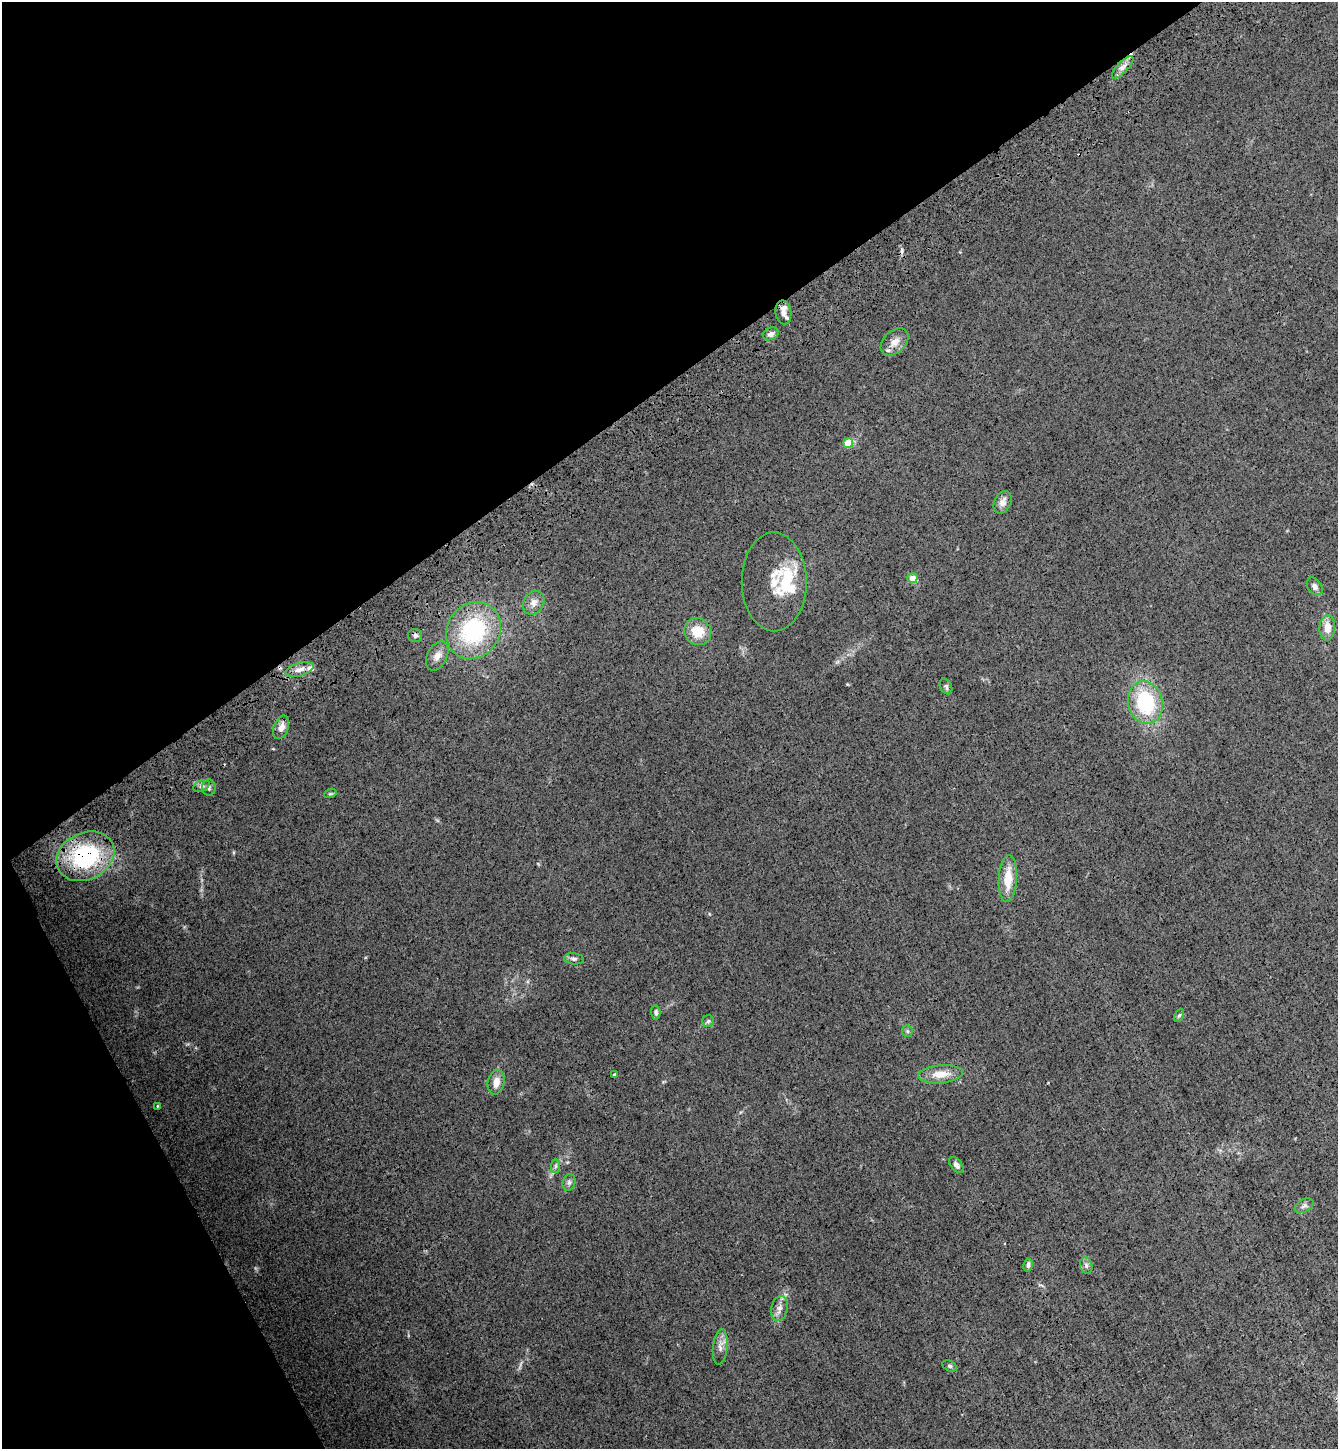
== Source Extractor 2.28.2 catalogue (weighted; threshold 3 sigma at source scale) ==
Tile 5 of 4 x 4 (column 1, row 2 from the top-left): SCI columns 365-1700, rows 3000-4446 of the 5941 x 5997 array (HDU 1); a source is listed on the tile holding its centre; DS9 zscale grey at full resolution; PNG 1340 x 1451 px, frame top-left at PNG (2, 2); each listed source drawn as its Kron ellipse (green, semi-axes under 4 px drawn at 4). Shown black and unused: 32% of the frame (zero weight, under 3 of 4 exposures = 6% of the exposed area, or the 3 px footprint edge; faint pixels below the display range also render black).
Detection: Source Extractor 2.28.2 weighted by HDU 2 'WHT'; one run over the whole footprint, this tile lists its part. Background 0.013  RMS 0.0031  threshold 0.0137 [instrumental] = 3 sigma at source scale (4.5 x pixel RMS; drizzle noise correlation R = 1.50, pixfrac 1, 0.05/0.05 arcsec/px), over >= 5 px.
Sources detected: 50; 2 inside a brighter object's white glare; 3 cosmic-ray / hot-pixel residue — neither listed nor drawn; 3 inside a brighter listed object's ellipse — not listed separately; the other 42 listed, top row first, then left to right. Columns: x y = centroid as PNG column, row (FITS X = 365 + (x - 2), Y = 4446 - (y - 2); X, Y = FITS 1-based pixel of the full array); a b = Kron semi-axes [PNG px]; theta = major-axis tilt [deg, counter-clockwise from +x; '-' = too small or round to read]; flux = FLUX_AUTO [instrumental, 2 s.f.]
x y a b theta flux
1123 67 14 5 47 1.5
783 313 12 8 -83 1.6
771 334 8 6 28 1.1
894 342 16 11 45 2.7
848 443 5 5 - 8.2
1003 502 12 8 64 1.8
912 578 5 5 - 3.1
774 582 49 32 -90 9.6
1315 586 9 7 -53 1.1
534 603 12 10 58 2
1327 628 12 8 88 3
474 630 29 26 51 28
698 632 14 13 - 5.6
415 635 7 6 - 0.75
437 656 15 10 63 2.2
300 669 15 6 16 1.8
946 686 8 5 -62 0.68
1145 703 21 17 -75 20
281 727 12 7 70 1.9
201 786 8 5 26 0.82
209 788 8 6 -86 0.74
330 794 6 4 18 0.37
85 856 30 23 26 31
1008 879 23 9 86 5.7
574 959 10 5 -6 0.76
656 1012 7 4 -85 0.66
1179 1015 7 4 62 0.45
708 1021 6 5 - 0.55
907 1031 6 5 - 0.48
940 1074 22 9 5 4
614 1075 3 3 - 0.5
496 1082 12 8 78 2.5
158 1106 3 3 - 0.27
956 1165 9 5 -52 0.98
556 1166 7 4 90 0.61
569 1182 8 6 75 0.84
1304 1206 10 6 29 0.87
1028 1265 6 4 81 0.75
1086 1265 8 6 -76 0.86
779 1308 13 8 77 1.7
720 1347 18 7 84 1.8
950 1366 7 5 -27 0.54
Overlapping masked pixels (flux is a lower limit): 1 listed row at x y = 85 856